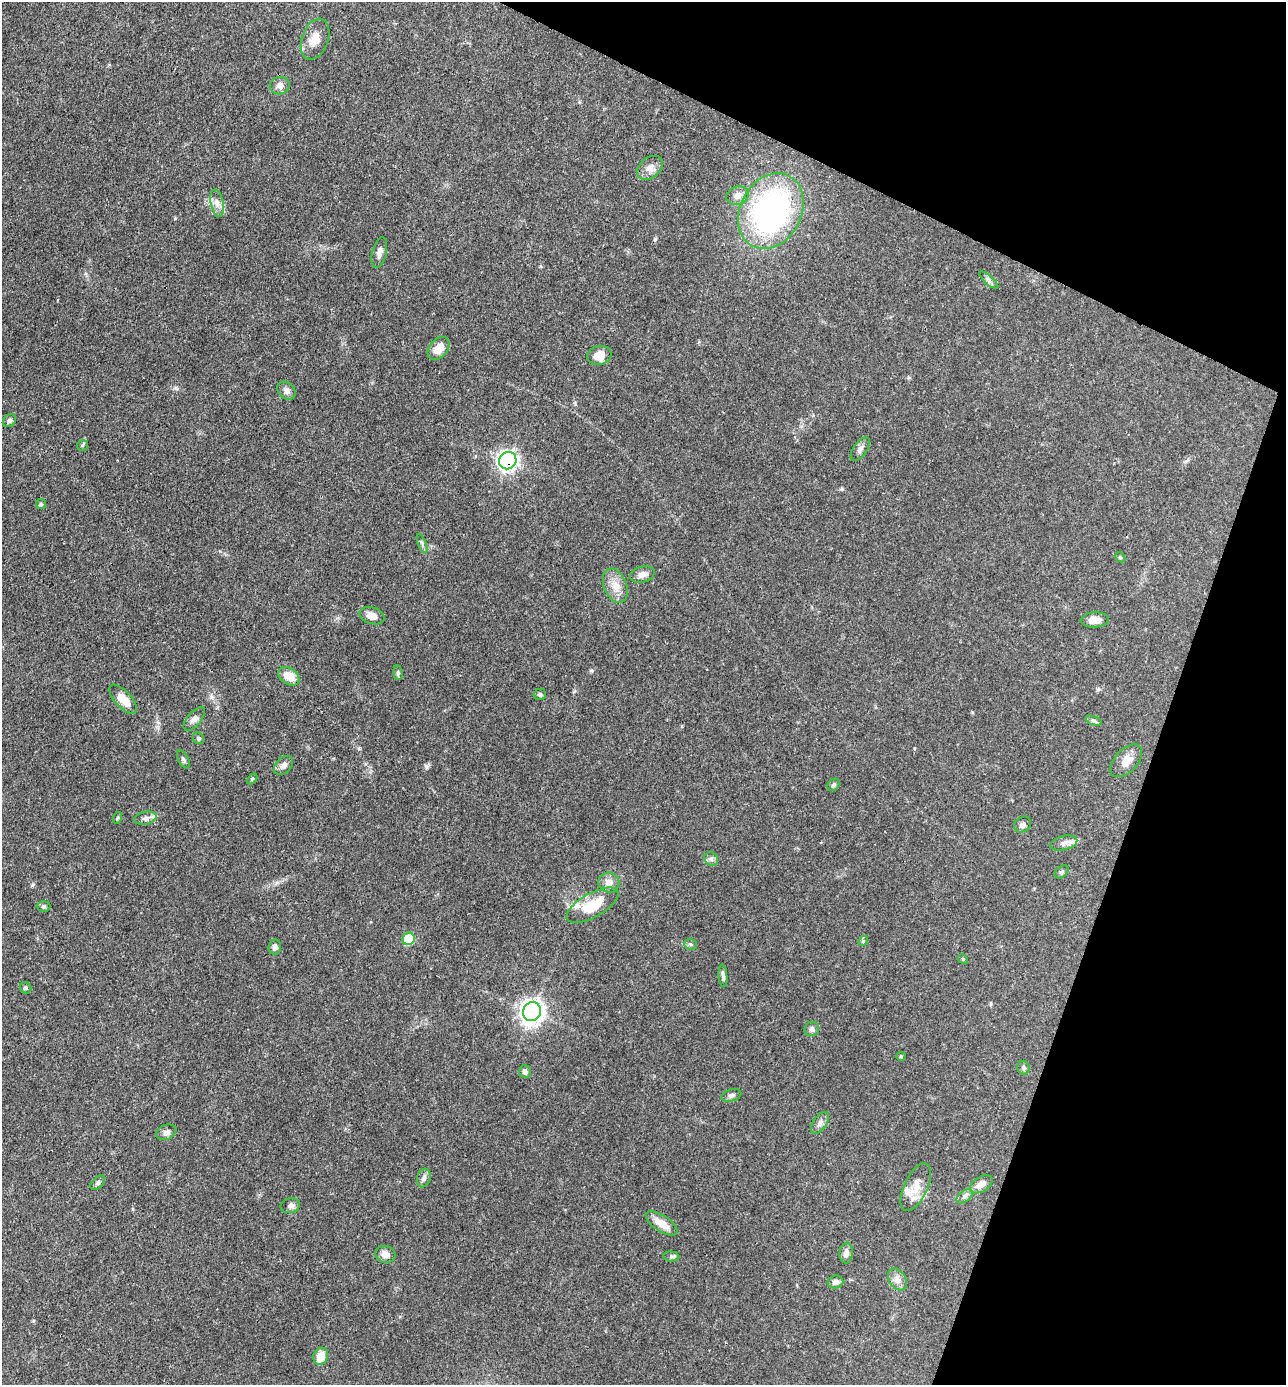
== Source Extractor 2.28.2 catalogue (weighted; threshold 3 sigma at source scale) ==
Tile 8 of 4 x 4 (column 4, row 2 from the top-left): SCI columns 3991-5274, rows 2766-4148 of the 5547 x 5532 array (HDU 1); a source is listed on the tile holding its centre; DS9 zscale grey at full resolution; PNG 1288 x 1387 px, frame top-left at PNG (2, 2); each listed source drawn as its Kron ellipse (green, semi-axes under 4 px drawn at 4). Shown black and unused: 19% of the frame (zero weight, under 3 of 4 exposures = <1% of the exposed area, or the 3 px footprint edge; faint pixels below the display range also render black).
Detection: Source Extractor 2.28.2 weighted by HDU 2 'WHT'; one run over the whole footprint, this tile lists its part. Background 0.102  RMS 0.0041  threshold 0.0183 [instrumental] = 3 sigma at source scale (4.5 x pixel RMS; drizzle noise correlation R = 1.50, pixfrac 1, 0.05/0.05 arcsec/px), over >= 5 px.
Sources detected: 73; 2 inside a brighter listed object's ellipse — not listed separately; the other 71 listed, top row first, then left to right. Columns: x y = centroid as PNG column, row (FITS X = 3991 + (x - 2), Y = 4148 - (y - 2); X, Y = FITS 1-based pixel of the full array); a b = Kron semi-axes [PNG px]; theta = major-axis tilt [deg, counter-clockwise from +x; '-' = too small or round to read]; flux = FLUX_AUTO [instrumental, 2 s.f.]
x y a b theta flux
315 39 21 13 69 5.7
280 86 10 8 15 2.4
650 168 14 10 39 3
738 196 11 9 19 2.9
217 203 14 6 -78 2.4
771 211 40 30 61 110
379 252 16 7 77 2.2
989 280 12 3 -41 1
438 348 13 9 51 5.2
599 355 12 9 13 4.9
286 391 10 8 -44 1.9
9 421 7 5 44 0.97
82 445 5 5 - 0.55
860 449 13 6 55 1.7
508 461 9 8 - 160
41 504 5 5 - 0.64
422 544 10 4 -68 0.84
1120 557 6 4 -46 0.53
642 575 12 8 18 2.4
615 586 18 11 -68 4.9
372 616 13 8 -18 3.4
1095 620 14 7 3 3.3
398 673 7 4 -81 0.82
289 676 11 8 -35 6
540 694 6 5 - 0.74
123 699 18 8 -46 5.5
194 719 14 7 50 1.8
1093 720 9 4 -19 0.78
198 738 6 5 - 0.8
183 759 10 5 -63 0.91
1126 761 20 11 47 4.3
284 765 11 7 44 2
252 779 6 4 45 0.48
833 785 7 5 49 0.82
117 818 6 3 71 0.51
145 818 11 6 11 1.7
1023 825 9 7 36 1.5
1064 843 14 7 14 2.3
711 859 7 6 - 1.1
1062 872 8 5 40 0.78
609 883 10 10 - 3.2
593 905 29 12 29 14
44 906 7 5 -1 0.7
409 939 6 6 - 18
863 941 5 4 - 0.53
690 944 6 5 - 0.73
275 947 7 6 - 1.5
963 959 5 4 - 0.44
723 976 11 4 -85 1.1
26 988 6 5 - 0.71
532 1012 10 8 65 270
812 1029 7 7 - 1.4
901 1056 4 4 - 0.44
1023 1068 7 6 - 0.82
525 1071 6 6 - 1.4
731 1095 10 6 16 1.1
820 1123 12 6 55 1.8
166 1132 10 7 24 1.7
424 1178 9 6 71 1.3
98 1183 9 5 46 0.91
981 1184 12 7 31 3
916 1187 26 11 65 5.7
964 1196 9 5 37 1.3
290 1206 10 7 13 1.5
661 1223 18 8 -33 5.4
846 1253 10 6 85 2.2
385 1254 10 8 -16 2.8
671 1256 8 5 -5 0.77
897 1279 12 8 -57 2.4
835 1282 8 6 6 1.7
321 1356 9 7 67 5.8
Overlapping masked pixels (flux is a lower limit): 1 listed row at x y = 508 461
Unlisted compact peaks at least as high as the median listed source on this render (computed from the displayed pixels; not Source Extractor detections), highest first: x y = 32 885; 176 388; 655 239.